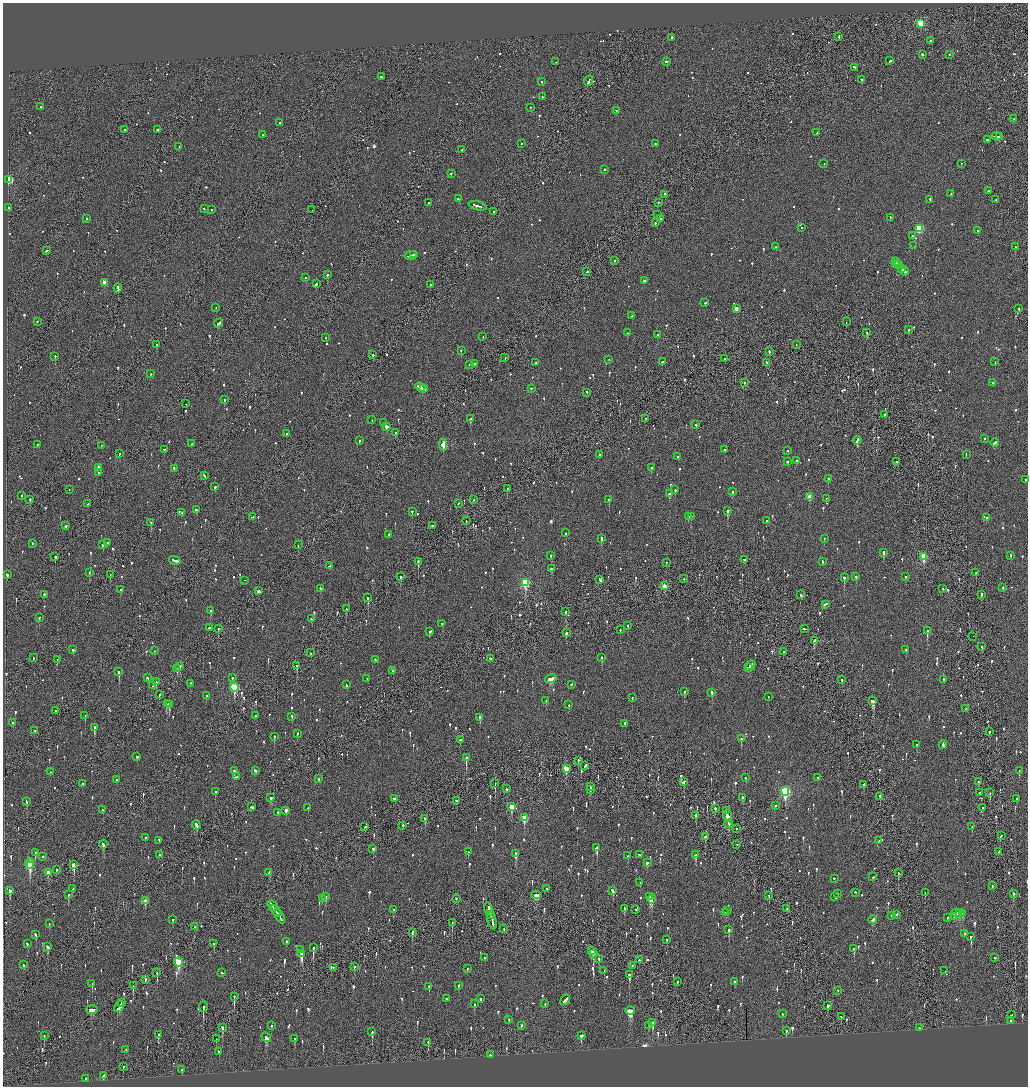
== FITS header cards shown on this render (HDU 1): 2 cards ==
NAXIS1  =                 2051
NAXIS2  =                 2168

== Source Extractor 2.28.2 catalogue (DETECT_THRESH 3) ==
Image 2051 x 2168 px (HDU 1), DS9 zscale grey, zoomed out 1/2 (1 PNG px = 2 x 2 image px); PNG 1030 x 1088 px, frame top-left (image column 2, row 2168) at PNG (3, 3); each listed source drawn as its Kron ellipse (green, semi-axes under 4 px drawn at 4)
Background -0.102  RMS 0.077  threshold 0.231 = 3 sigma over >= 5 px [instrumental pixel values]
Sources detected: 1378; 41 cannot appear on this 1/2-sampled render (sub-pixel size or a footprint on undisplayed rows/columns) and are neither listed nor drawn; of the other 1337, the 500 brightest by FLUX_AUTO listed and drawn (837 fainter detections omitted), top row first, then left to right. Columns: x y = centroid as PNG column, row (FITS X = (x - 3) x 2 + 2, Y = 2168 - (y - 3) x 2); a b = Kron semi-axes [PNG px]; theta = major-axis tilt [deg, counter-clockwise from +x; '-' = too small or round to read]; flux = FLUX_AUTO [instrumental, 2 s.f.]
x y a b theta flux
921 24 3 3 - 900
839 37 3 2 - 170
672 38 3 2 - 330
931 41 2 2 - 220
922 55 2 2 - 630
949 55 2 2 - 130
890 61 3 2 - 110
556 62 2 2 - 67
666 62 2 2 - 590
855 68 3 2 - 270
381 77 2 2 - 250
862 80 4 2 - 210
589 81 5 2 - 240
542 82 2 2 - 78
542 97 2 2 - 68
41 107 2 2 - 190
531 108 2 2 - 61
616 111 2 2 - 81
1013 119 2 2 - 280
279 123 2 2 - 77
124 130 2 2 - 150
157 130 2 2 - 300
817 133 2 2 - 98
262 135 2 2 - 68
996 137 5 1 - 220
1000 137 3 2 - 230
987 140 2 2 - 260
522 144 2 2 - 72
655 144 2 2 - 96
179 147 2 2 - 60
462 150 2 2 - 150
824 164 2 2 - 140
961 164 2 1 - 63
604 170 2 2 - 230
451 174 2 1 - 140
9 180 3 3 - 850
988 191 2 1 - 260
951 194 3 2 - 100
665 195 2 1 - 120
459 199 3 2 - 110
930 200 2 2 - 110
996 200 2 2 - 57
429 203 2 2 - 73
658 203 2 2 - 70
478 206 9 2 -14 380
9 208 2 2 - 200
204 209 2 2 - 120
211 210 2 2 - 81
312 210 2 1 - 110
494 212 2 2 - 230
658 215 2 1 - 100
890 218 2 2 - 120
87 219 2 2 - 67
660 219 2 2 - 57
655 223 2 2 - 76
802 228 2 2 - 73
919 229 3 3 - 880
977 231 2 2 - 84
912 236 2 2 - 66
914 246 2 1 - 59
776 247 2 2 - 73
1015 247 3 2 - 320
47 251 3 1 - 92
413 255 3 2 - 140
411 256 6 2 10 290
615 261 2 2 - 77
895 262 3 2 - 140
897 264 2 1 - 100
898 265 4 2 - 230
902 269 4 2 - 150
587 272 2 2 - 170
905 272 4 2 - 250
327 275 2 2 - 140
306 278 2 2 - 79
644 281 2 2 - 290
104 283 3 2 - 120
316 284 4 2 - 170
430 285 2 2 - 160
118 289 4 2 - 460
705 303 2 2 - 60
216 308 2 1 - 76
736 309 2 2 - 120
1019 309 2 2 - 59
632 316 2 2 - 59
37 322 2 2 - 280
846 322 2 1 - 61
218 324 5 2 - 300
908 330 2 2 - 67
627 333 2 2 - 64
866 333 3 2 - 120
657 335 2 2 - 61
483 337 2 2 - 62
326 338 2 2 - 65
156 345 2 2 - 56
796 345 2 1 - 100
461 351 2 2 - 71
769 352 2 2 - 140
373 355 2 2 - 88
55 357 2 2 - 200
505 358 2 2 - 58
725 359 2 2 - 81
609 360 2 2 - 63
662 362 2 2 - 90
995 362 2 1 - 150
536 363 2 2 - 59
767 363 3 2 - 110
474 364 2 2 - 74
469 365 2 2 - 56
151 374 2 2 - 74
744 383 2 2 - 62
992 383 2 2 - 65
420 387 5 2 - 200
423 389 4 2 - 150
531 389 2 2 - 100
587 393 2 2 - 110
224 400 2 2 - 160
186 404 2 1 - 79
885 415 2 2 - 82
471 419 4 2 - 420
645 419 2 2 - 65
372 420 2 2 - 62
383 423 2 2 - 190
696 425 2 2 - 62
386 427 3 2 - 280
395 433 2 2 - 77
286 434 2 2 - 90
984 439 2 2 - 100
359 441 2 2 - 87
857 441 4 2 - 240
995 443 4 2 - 180
192 444 2 2 - 120
37 445 2 2 - 61
443 445 6 2 89 25000
101 446 2 1 - 250
164 450 2 2 - 73
725 450 2 2 - 68
787 451 2 2 - 70
119 454 2 2 - 81
599 455 2 2 - 130
966 455 2 2 - 57
678 457 2 2 - 250
796 461 3 2 - 93
787 462 2 2 - 150
897 462 2 2 - 90
99 468 2 2 - 120
651 468 2 2 - 140
174 469 3 2 - 270
98 473 2 2 - 150
204 476 3 2 - 100
828 479 2 2 - 190
1026 480 2 2 - 330
215 487 2 2 - 170
507 489 2 2 - 130
69 490 2 2 - 75
675 490 2 2 - 170
732 492 2 2 - 150
669 494 2 2 - 420
22 496 2 2 - 66
809 497 3 3 - 200
826 499 2 1 - 58
30 500 2 2 - 130
474 500 2 1 - 89
609 500 2 2 - 170
88 504 2 2 - 64
458 504 2 2 - 80
196 510 2 2 - 250
727 511 3 2 - 740
412 512 2 2 - 160
181 513 2 2 - 81
253 517 3 2 - 160
688 517 2 2 - 440
691 517 2 1 - 300
986 518 2 2 - 56
466 521 2 1 - 98
766 521 2 2 - 82
151 523 2 2 - 57
66 526 2 2 - 140
432 526 2 2 - 110
566 533 2 2 - 64
389 535 3 2 - 110
602 539 3 2 - 460
824 539 2 2 - 69
107 543 3 2 - 96
32 544 2 2 - 110
103 545 2 2 - 120
298 545 2 1 - 68
884 553 3 2 - 300
551 556 2 2 - 70
1011 556 2 2 - 74
55 557 3 2 - 130
924 557 3 3 - 560
745 560 3 2 - 140
175 561 6 2 -14 380
418 562 2 2 - 200
822 562 3 2 - 120
666 563 2 2 - 77
330 566 4 2 - 120
551 569 3 2 - 110
89 573 2 2 - 220
976 573 2 2 - 73
7 575 3 2 - 91
110 575 2 2 - 150
400 577 2 2 - 310
856 577 2 2 - 92
906 577 2 2 - 58
844 578 3 2 - 300
684 579 2 1 - 57
600 580 3 2 - 150
245 581 2 1 - 230
525 583 4 3 - 1200
664 586 3 2 - 190
1003 588 3 2 - 74
320 589 2 2 - 91
943 589 2 2 - 59
120 590 2 2 - 230
259 591 4 2 - 110
44 595 2 2 - 110
800 595 3 2 - 110
981 595 2 2 - 260
368 598 3 2 - 150
825 605 3 2 - 120
346 609 2 2 - 77
211 611 2 2 - 150
566 612 3 2 - 86
39 618 2 2 - 74
312 619 3 2 - 86
442 624 2 2 - 69
628 626 2 2 - 80
209 628 2 2 - 230
218 629 2 2 - 56
804 629 3 2 - 85
620 630 2 2 - 65
927 631 3 2 - 740
430 632 3 2 - 110
566 633 2 2 - 90
973 637 2 1 - 83
814 641 2 2 - 8100
982 647 2 2 - 73
73 650 2 2 - 300
906 650 2 2 - 150
154 651 2 2 - 60
783 652 2 2 - 81
311 653 2 2 - 61
33 658 3 1 - 70
601 658 2 2 - 69
490 659 2 2 - 97
57 660 2 2 - 100
375 660 2 2 - 77
297 666 3 2 - 400
750 666 5 2 - 340
179 667 3 2 - 180
748 668 2 1 - 110
177 669 2 2 - 150
393 671 2 1 - 86
119 672 2 2 - 510
147 678 2 2 - 310
232 678 2 2 - 83
367 679 2 2 - 59
551 679 6 2 15 290
842 680 2 2 - 120
944 680 2 2 - 65
156 682 2 1 - 150
190 684 2 2 - 210
346 685 3 2 - 62
571 685 2 2 - 160
153 686 2 2 - 65
234 688 4 3 - 880
684 692 3 2 - 87
712 693 3 2 - 240
159 695 2 1 - 230
207 696 3 2 - 260
768 697 2 1 - 100
632 698 2 2 - 77
546 701 2 2 - 99
873 701 4 2 - 860
167 704 4 1 - 260
169 705 3 2 - 340
569 705 2 2 - 64
966 709 3 2 - 220
55 711 2 2 - 84
85 716 2 2 - 110
255 716 2 2 - 130
292 717 3 2 - 81
480 718 2 2 - 370
13 723 2 2 - 62
625 724 2 2 - 80
94 728 3 2 - 370
34 731 2 2 - 62
990 732 2 2 - 88
298 734 2 2 - 68
274 737 2 2 - 110
741 739 3 2 - 110
460 740 3 2 - 63
917 745 2 2 - 140
943 745 4 2 - 240
137 757 2 2 - 69
466 758 3 2 - 370
578 761 2 2 - 110
585 766 3 2 - 110
566 769 3 2 - 300
234 771 3 2 - 240
255 771 4 2 - 130
1019 771 2 2 - 99
50 772 2 2 - 59
236 777 3 2 - 250
745 778 2 2 - 64
818 778 2 2 - 73
319 779 2 2 - 68
117 780 2 2 - 130
684 782 3 2 - 93
979 782 3 2 - 65
83 784 2 2 - 59
495 784 2 1 - 150
863 785 4 2 - 110
590 787 2 1 - 160
506 789 2 1 - 100
590 790 4 2 - 71
216 792 3 2 - 280
785 792 4 3 - 1700
980 793 2 2 - 61
990 793 2 1 - 59
880 797 3 2 - 71
271 798 3 2 - 90
743 798 3 2 - 98
394 799 3 2 - 110
1017 799 3 2 - 170
456 801 2 2 - 140
27 802 3 2 - 100
775 806 2 2 - 64
251 807 3 2 - 120
511 807 4 3 - 290
308 808 2 2 - 160
982 808 3 1 - 110
715 809 3 2 - 110
102 810 2 2 - 78
286 811 3 2 - 86
726 811 2 1 - 84
278 813 3 2 - 60
696 816 2 2 - 77
728 816 6 2 -71 500
524 818 4 3 - 380
425 819 4 2 - 310
729 824 4 2 - 70
196 825 5 2 - 140
403 826 2 2 - 67
365 827 3 2 - 74
972 827 2 2 - 56
736 829 2 2 - 87
1001 836 2 2 - 63
705 837 3 2 - 130
146 838 2 2 - 69
159 841 4 2 - 130
879 841 2 2 - 100
103 845 4 2 - 180
737 845 2 2 - 78
597 848 3 2 - 520
373 849 3 2 - 95
468 852 2 2 - 62
999 852 3 2 - 120
35 853 2 2 - 60
516 854 3 3 - 250
160 855 2 2 - 360
639 855 3 2 - 140
695 855 3 2 - 160
628 856 2 2 - 69
43 857 2 2 - 160
647 863 2 2 - 130
30 864 5 3 - 940
73 865 3 2 - 750
30 866 2 2 - 280
56 870 3 2 - 79
48 873 3 2 - 140
269 873 3 2 - 58
898 873 3 2 - 59
873 877 2 2 - 72
834 879 2 2 - 86
640 883 2 2 - 67
992 886 3 1 - 110
73 889 2 2 - 56
546 889 2 2 - 57
10 891 4 2 - 370
613 891 3 2 - 200
856 893 2 2 - 74
925 893 2 1 - 56
838 894 2 2 - 120
1013 894 3 2 - 62
68 895 3 2 - 160
536 895 5 3 - 220
769 896 3 2 - 200
326 897 3 2 - 120
650 897 3 2 - 660
835 897 3 2 - 120
322 899 2 2 - 71
456 899 2 2 - 84
652 899 5 2 - 410
145 901 4 2 - 150
272 906 6 2 -48 270
624 909 3 2 - 140
787 909 2 2 - 100
394 910 2 2 - 56
489 910 7 2 -75 710
636 910 2 2 - 59
276 911 6 2 -51 400
728 911 3 2 - 140
278 913 3 2 - 160
725 913 3 2 - 94
957 914 5 1 - 170
960 914 4 3 - 210
963 914 3 2 - 100
490 915 4 1 - 560
897 915 2 2 - 72
891 916 2 2 - 400
280 917 8 2 -61 350
954 917 3 2 - 95
947 918 2 2 - 62
173 920 2 2 - 99
873 920 4 2 - 170
492 921 8 1 -76 1500
452 923 3 1 - 97
49 924 3 2 - 59
195 927 3 2 - 140
504 929 3 2 - 76
729 930 3 2 - 160
412 932 3 2 - 230
964 934 2 2 - 67
36 935 4 2 - 150
971 937 3 2 - 380
667 940 2 2 - 73
286 942 3 2 - 110
27 944 2 2 - 56
214 944 2 2 - 61
48 947 4 2 - 160
313 948 3 2 - 440
854 949 3 2 - 110
300 950 2 1 - 180
592 951 3 2 - 240
302 954 4 2 - 530
594 954 3 2 - 180
485 958 2 2 - 120
995 958 2 2 - 120
599 959 3 2 - 66
639 960 2 2 - 170
179 962 4 3 - 790
23 965 2 2 - 130
632 966 2 2 - 74
354 967 2 2 - 94
333 968 2 1 - 80
467 969 3 2 - 190
604 971 2 1 - 63
945 971 2 2 - 58
157 973 2 1 - 190
222 973 3 2 - 71
629 975 3 2 - 380
146 980 3 1 - 240
677 982 2 2 - 72
734 982 3 2 - 68
92 984 3 2 - 140
133 986 2 1 - 390
458 986 3 2 - 59
429 987 4 2 - 72
838 991 2 2 - 85
234 997 3 1 - 79
446 999 2 2 - 77
480 999 2 2 - 110
565 1000 6 2 51 230
121 1003 3 2 - 200
475 1004 2 2 - 72
545 1004 3 2 - 120
828 1006 4 2 - 120
119 1007 6 2 57 350
203 1007 5 2 - 300
92 1010 6 3 10 190
630 1011 5 4 - 760
782 1014 2 2 - 57
1011 1015 3 2 - 69
841 1017 2 1 - 57
509 1020 2 2 - 75
1011 1021 3 2 - 190
653 1023 4 2 - 320
271 1026 2 2 - 73
521 1026 3 2 - 180
649 1026 2 2 - 110
222 1028 3 2 - 270
919 1028 2 2 - 59
786 1031 3 2 - 200
372 1032 4 2 - 280
158 1035 3 2 - 130
44 1036 2 2 - 79
581 1036 4 2 - 130
266 1038 5 3 - 220
216 1039 3 1 - 62
295 1039 3 2 - 86
428 1043 3 2 - 81
126 1050 2 2 - 56
219 1052 2 2 - 230
490 1055 2 2 - 720
123 1067 3 2 - 82
182 1070 3 2 - 61
103 1076 3 2 - 340
86 1079 2 2 - 200
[837 fainter detections neither listed nor drawn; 41 sub-pixel or undisplayed-footprint detections neither listed nor drawn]